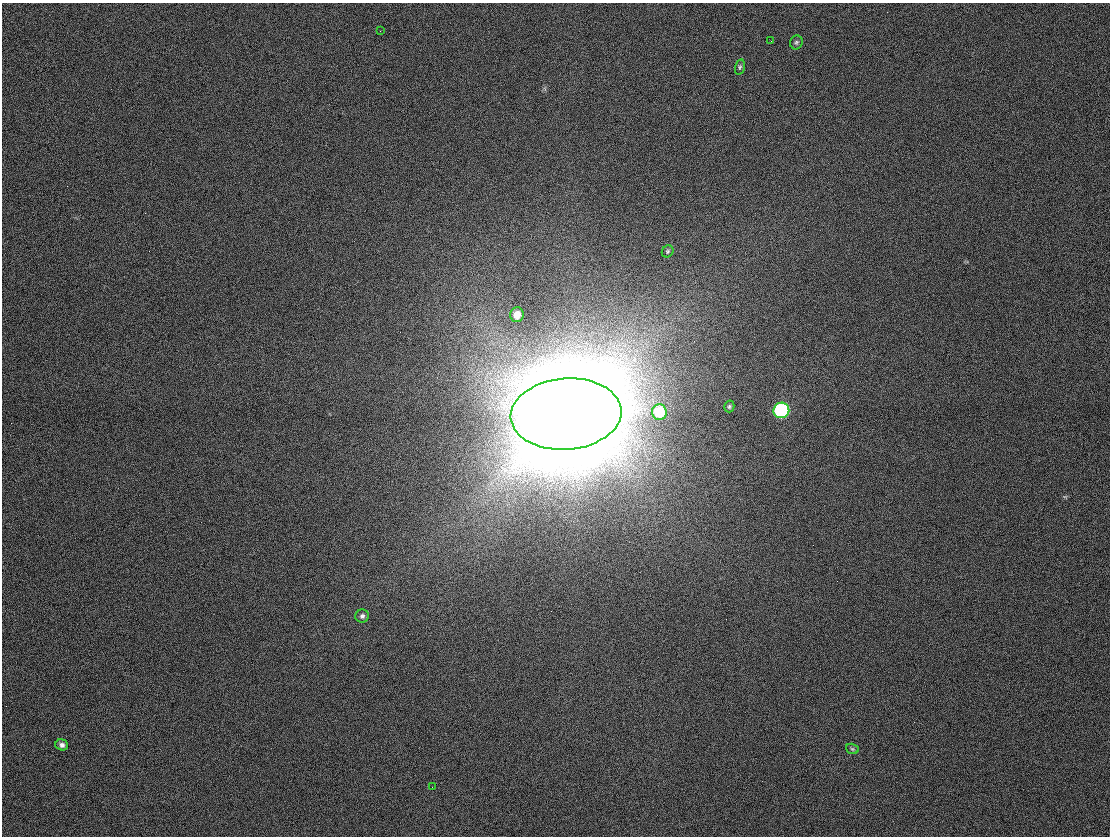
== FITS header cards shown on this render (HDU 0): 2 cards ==
NAXIS1  =                 1108
NAXIS2  =                  834

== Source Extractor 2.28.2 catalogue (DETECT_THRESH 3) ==
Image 1108 x 834 px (HDU 0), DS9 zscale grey, 1 PNG px = 1 image px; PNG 1112 x 838 px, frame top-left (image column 1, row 834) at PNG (2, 3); each listed source drawn as its Kron ellipse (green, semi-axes under 4 px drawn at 4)
Background 43.5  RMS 26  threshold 77.2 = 3 sigma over >= 5 px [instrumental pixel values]
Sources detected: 14; all 14 listed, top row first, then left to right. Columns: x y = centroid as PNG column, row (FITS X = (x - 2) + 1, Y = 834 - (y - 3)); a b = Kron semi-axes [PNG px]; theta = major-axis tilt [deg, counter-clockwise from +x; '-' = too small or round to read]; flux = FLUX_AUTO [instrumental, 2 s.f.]
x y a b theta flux
380 31 2 2 - 1.3e+03
771 41 2 2 - 7.6e+02
796 42 7 6 - 3.5e+03
740 67 8 4 76 3.2e+03
668 251 6 5 - 3.0e+03
517 315 7 6 - 2.1e+04
729 406 6 5 - 3.3e+03
781 410 8 7 - 3.2e+05
659 412 8 7 - 8.1e+04
566 414 55 35 4 5.9e+07
362 616 7 6 - 5.1e+03
62 745 6 5 - 6.1e+03
852 749 6 5 - 2.8e+03
432 787 2 2 - 9.4e+02